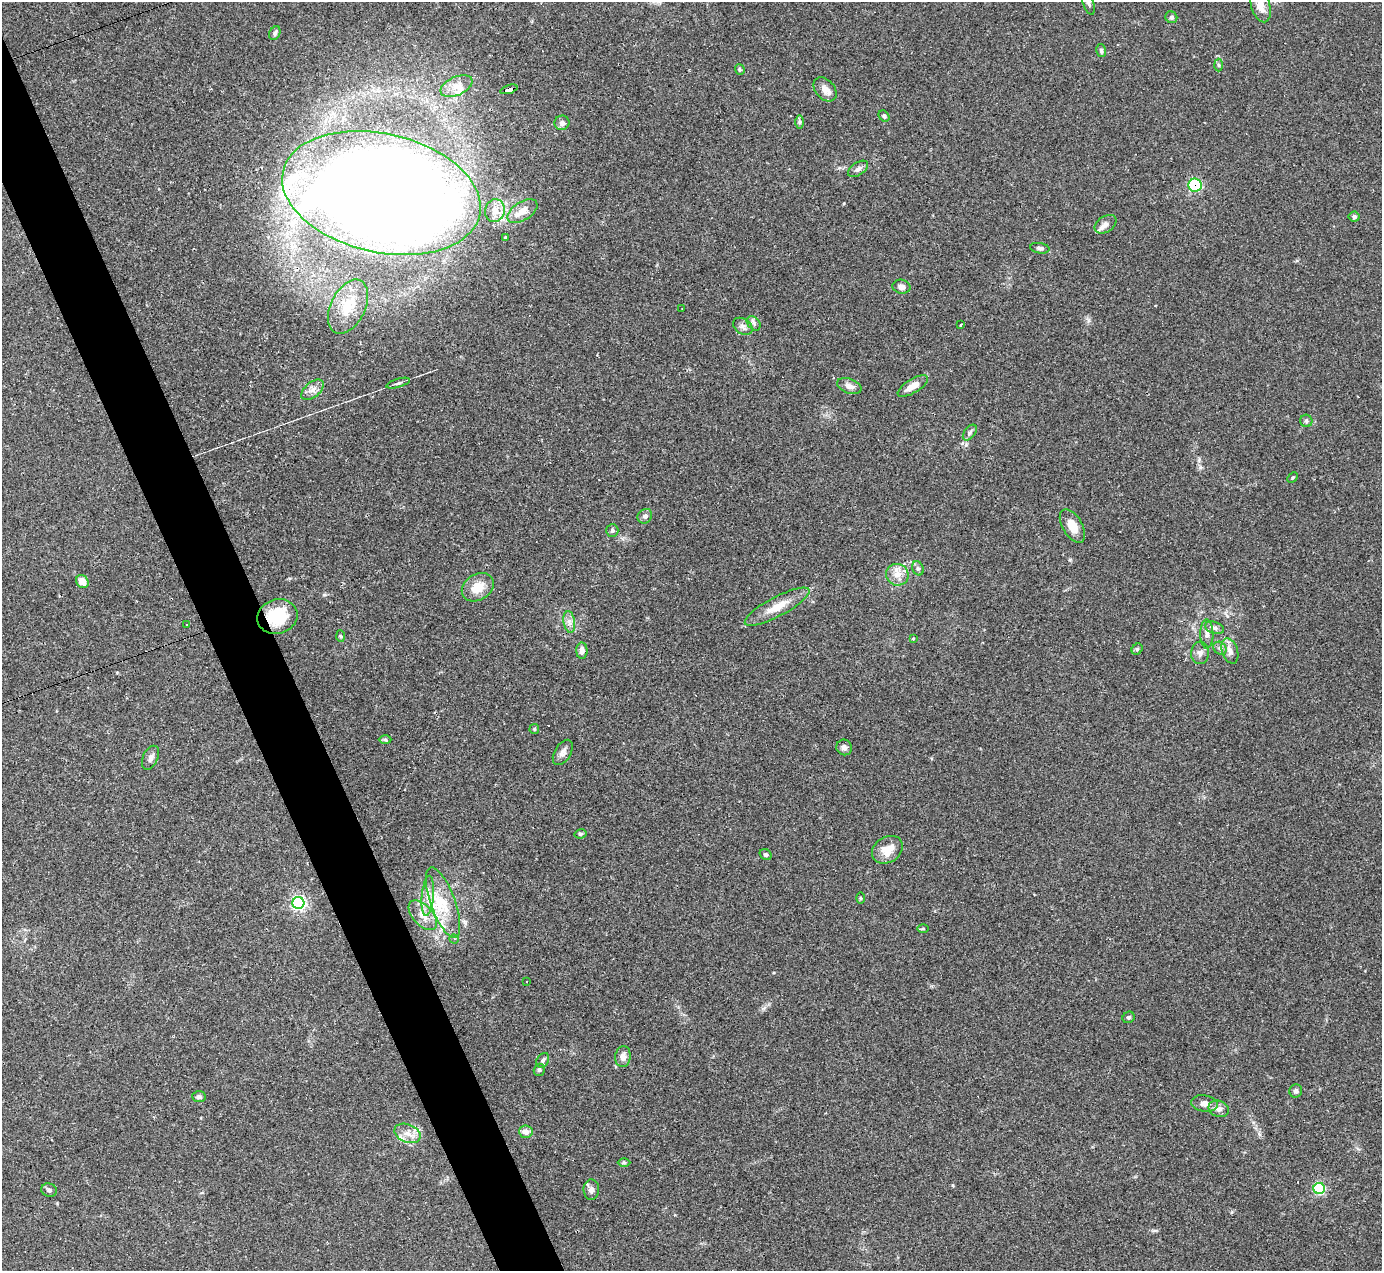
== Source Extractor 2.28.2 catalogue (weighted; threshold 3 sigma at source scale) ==
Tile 11 of 4 x 4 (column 3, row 3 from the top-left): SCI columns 2759-4138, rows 1547-2815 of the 5517 x 5501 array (HDU 1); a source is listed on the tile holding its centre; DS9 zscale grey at full resolution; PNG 1384 x 1273 px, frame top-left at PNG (2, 2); each listed source drawn as its Kron ellipse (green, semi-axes under 4 px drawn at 4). Shown black and unused: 4% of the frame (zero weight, under 2 of 3 exposures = <1% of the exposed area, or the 3 px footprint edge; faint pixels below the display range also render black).
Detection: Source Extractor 2.28.2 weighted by HDU 2 'WHT'; one run over the whole footprint, this tile lists its part. Background 0.109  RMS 0.0077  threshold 0.0347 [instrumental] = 3 sigma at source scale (4.5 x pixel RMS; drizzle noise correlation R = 1.50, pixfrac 1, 0.05/0.05 arcsec/px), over >= 5 px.
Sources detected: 102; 1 inside a brighter object's white glare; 8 cosmic-ray / hot-pixel residue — neither listed nor drawn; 8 inside a brighter listed object's ellipse — not listed separately; the other 85 listed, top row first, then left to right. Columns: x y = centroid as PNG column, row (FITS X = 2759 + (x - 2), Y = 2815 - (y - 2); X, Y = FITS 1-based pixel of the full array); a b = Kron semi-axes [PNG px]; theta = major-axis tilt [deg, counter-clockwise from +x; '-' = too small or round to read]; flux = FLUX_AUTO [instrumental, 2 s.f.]
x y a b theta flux
1088 3 12 5 -73 2.4
1260 6 17 9 -73 7.3
1171 17 6 5 - 1.7
275 33 7 5 63 1.9
1101 50 6 5 - 1.4
1218 65 6 4 -88 1.2
740 69 5 5 - 1.2
456 86 17 9 24 7.7
509 89 9 4 18 230
825 89 14 9 -49 5.3
884 116 6 5 - 1.6
800 122 7 4 -89 1.3
562 123 7 7 - 2.6
858 169 11 6 34 2.7
1195 185 7 6 - 60
381 193 101 59 -13 1800
495 211 11 10 - 6.5
522 211 17 9 33 7.3
1354 217 5 5 - 1.7
1106 224 12 8 33 3.5
505 237 3 3 - 1.4
1040 248 10 5 -10 2.1
901 287 9 7 -11 3.2
348 307 29 17 64 21
682 309 3 2 - 0.62
754 323 8 6 -48 2.2
961 325 3 2 - 0.75
743 326 11 7 -35 3.3
398 383 12 4 16 2
849 386 12 7 -20 4.1
913 386 17 7 31 8.5
313 390 13 7 39 4.6
1306 421 6 6 - 1.6
970 433 9 5 52 2
1293 478 6 3 45 0.9
645 516 8 7 - 2.3
1072 526 18 10 -60 10
612 530 6 6 - 1.7
918 568 7 5 -65 1.8
897 575 11 10 - 7.5
82 581 7 6 - 8.1
478 587 17 13 33 12
777 607 36 9 28 14
277 617 20 17 18 31
569 622 11 6 -82 3.7
186 625 3 2 - 1.1
1214 628 10 6 -17 2.6
1207 634 15 6 -89 4.1
341 636 6 4 -87 0.95
913 639 3 2 - 0.69
1220 648 7 6 - 1.9
1137 649 6 5 - 1.1
582 651 8 5 88 3.9
1230 651 13 8 -71 4.6
1200 653 11 9 85 3.7
534 729 5 5 - 0.96
385 739 6 4 -1 1.1
844 747 8 7 - 3.2
563 752 14 8 59 3.9
150 758 13 7 65 3.5
580 834 6 4 11 1.4
887 850 16 12 33 12
766 855 6 5 - 1.6
428 896 20 6 85 6.9
861 898 6 4 -90 0.9
298 903 6 6 - 180
443 903 37 12 -70 23
423 915 18 10 -47 9.4
923 929 5 3 - 0.92
454 939 5 4 - 1.6
526 981 3 2 - 1
1129 1017 6 5 - 1.4
623 1057 10 7 83 4.5
543 1060 8 5 56 1.8
539 1070 6 5 - 1.4
1296 1091 7 6 - 2
199 1097 7 5 -4 1.8
1205 1103 13 8 -9 5.2
1219 1109 10 8 -23 3.8
526 1132 7 6 - 4.7
408 1133 13 9 -23 6.9
624 1163 6 4 -1 1.1
1319 1188 5 5 - 74
49 1190 8 6 -19 2.3
591 1190 10 7 89 3.3
Overlapping masked pixels (flux is a lower limit): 3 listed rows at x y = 509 89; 1195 185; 277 617
Isophote crosses this tile's border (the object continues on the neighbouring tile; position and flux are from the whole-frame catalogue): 2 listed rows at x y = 1088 3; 1260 6